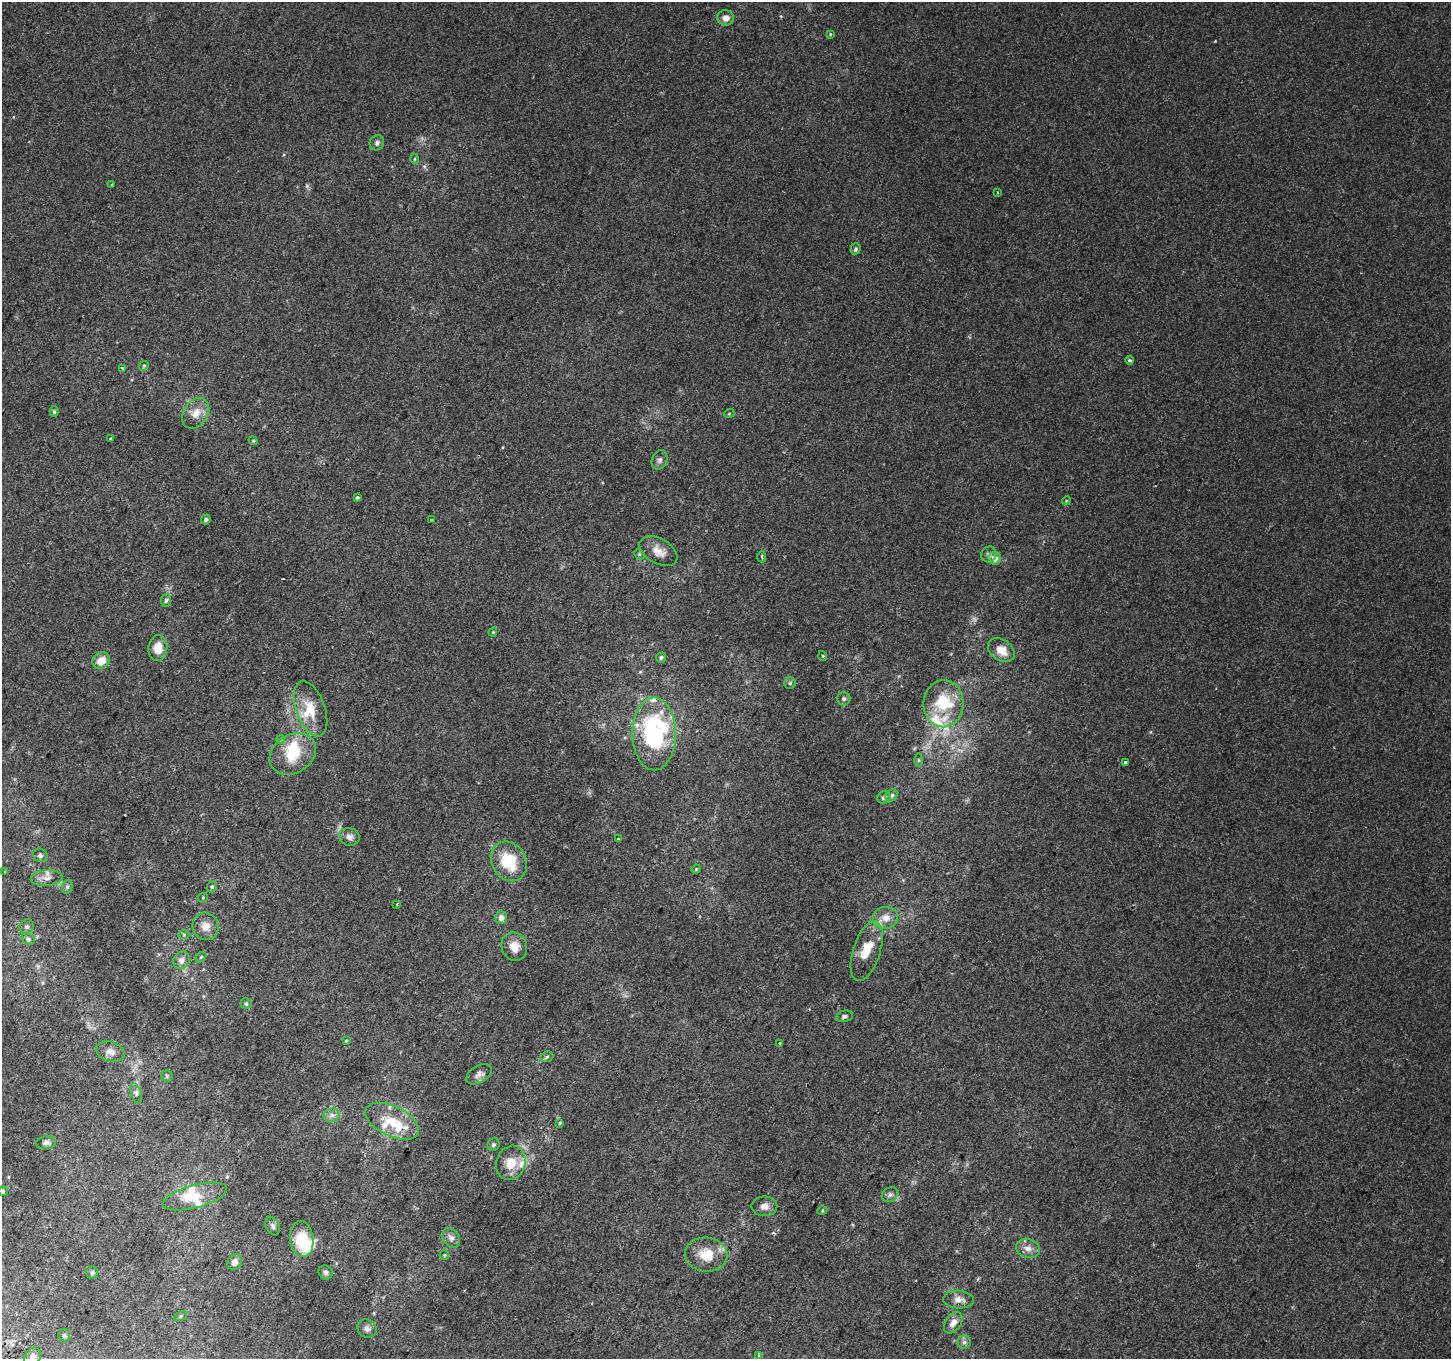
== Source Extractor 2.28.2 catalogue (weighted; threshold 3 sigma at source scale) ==
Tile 7 of 4 x 4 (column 3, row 2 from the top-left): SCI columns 2928-4376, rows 3017-4373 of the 5846 x 5965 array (HDU 1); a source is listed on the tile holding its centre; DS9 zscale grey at full resolution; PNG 1453 x 1361 px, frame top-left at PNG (2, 2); each listed source drawn as its Kron ellipse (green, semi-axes under 4 px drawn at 4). Shown black and unused: <1% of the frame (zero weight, under 2 of 3 exposures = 2% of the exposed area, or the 3 px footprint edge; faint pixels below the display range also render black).
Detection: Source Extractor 2.28.2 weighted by HDU 2 'WHT'; one run over the whole footprint, this tile lists its part. Background 0.00422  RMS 0.0035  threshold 0.0158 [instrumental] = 3 sigma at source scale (4.5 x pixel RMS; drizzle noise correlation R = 1.50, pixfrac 1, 0.0396/0.0396 arcsec/px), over >= 5 px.
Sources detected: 120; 2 too faint to see at this stretch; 1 inside a brighter object's white glare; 2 cosmic-ray / hot-pixel residue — neither listed nor drawn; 14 inside a brighter listed object's ellipse — not listed separately; the other 101 listed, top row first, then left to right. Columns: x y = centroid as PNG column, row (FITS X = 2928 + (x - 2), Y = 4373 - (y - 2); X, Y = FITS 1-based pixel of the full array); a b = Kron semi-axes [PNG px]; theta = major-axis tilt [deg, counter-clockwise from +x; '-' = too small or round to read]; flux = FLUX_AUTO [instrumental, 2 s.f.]
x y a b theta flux
726 18 8 7 - 2.3
830 34 4 4 - 0.32
377 143 8 7 - 1
414 159 5 3 - 0.35
111 184 3 3 - 1.2
997 193 3 2 - 0.28
856 249 5 5 - 0.68
1129 360 4 4 - 0.73
144 366 5 4 - 0.45
122 368 3 3 - 1.5
54 412 5 4 - 0.56
196 413 17 12 56 4
729 414 5 3 - 0.28
110 439 3 3 - 1.1
253 441 4 4 - 0.35
660 460 10 7 67 1.2
357 498 3 3 - 0.67
1066 501 4 3 - 0.3
432 519 4 3 - 0.95
206 520 5 4 - 0.62
658 551 21 12 -29 3.9
639 554 6 4 -46 0.49
989 554 8 7 - 1.3
762 557 6 3 -88 0.4
995 558 6 6 - 2.6
166 600 6 5 - 0.74
493 632 4 4 - 0.32
158 648 13 9 86 4.4
1001 650 14 10 -35 4.5
823 656 5 3 - 0.3
661 657 5 4 - 0.67
101 661 9 8 - 4.3
790 683 6 5 - 0.63
844 699 7 7 - 0.91
943 704 23 20 -89 15
311 709 29 14 -70 8.4
654 734 36 21 -90 51
281 739 4 3 - 0.38
293 754 24 19 32 12
919 760 6 4 -90 0.51
1125 762 3 3 - 1.5
892 796 7 5 47 0.95
884 797 7 6 - 1.1
349 837 10 9 - 1.5
618 838 3 3 - 0.77
40 855 8 6 -34 0.96
509 861 21 17 -61 14
696 869 5 4 - 0.34
5 872 4 2 - 0.27
47 878 16 8 4 2.2
67 887 7 5 76 0.73
212 887 6 4 68 0.53
203 897 5 3 - 0.29
397 904 3 2 - 0.53
501 918 6 5 - 1.9
886 918 12 11 - 3.9
206 926 14 13 - 3.4
27 927 7 6 - 0.97
184 934 6 4 0 0.49
28 939 7 5 -23 0.75
514 947 14 12 -67 3.9
867 951 31 13 72 8.4
201 957 6 4 45 0.45
181 960 9 7 57 2.4
246 1003 5 5 - 0.55
844 1016 8 5 11 1
346 1041 3 3 - 2.8
780 1044 4 3 - 0.5
110 1051 14 10 -19 2.5
547 1057 7 5 22 0.64
479 1074 14 8 32 1.7
167 1076 5 5 - 0.63
136 1093 10 5 -72 1
332 1115 8 7 - 1.3
392 1121 29 15 -26 9.1
560 1123 3 2 - 0.74
46 1143 9 6 6 1.1
493 1145 7 6 - 0.68
511 1163 17 14 72 5.7
3 1191 4 4 - 0.48
890 1195 9 7 29 1.2
195 1196 33 11 15 7.2
764 1206 13 10 0 2.3
822 1211 5 3 - 0.32
273 1226 10 6 -66 1
451 1238 11 8 -52 1.7
302 1239 18 11 -83 14
1028 1248 12 9 -18 2.4
444 1255 5 4 - 0.35
706 1255 21 17 -5 8
234 1262 8 6 59 1.9
326 1272 7 6 - 0.88
92 1273 6 6 - 0.74
958 1300 15 9 -3 2.5
181 1316 6 4 29 0.6
953 1323 12 8 55 2.4
367 1328 10 8 -37 1.4
64 1335 6 6 - 0.7
964 1342 7 7 - 0.97
759 1355 3 3 - 14
33 1357 10 7 57 1.7
Isophote crosses this tile's border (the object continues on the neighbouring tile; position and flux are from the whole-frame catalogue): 1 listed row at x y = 33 1357